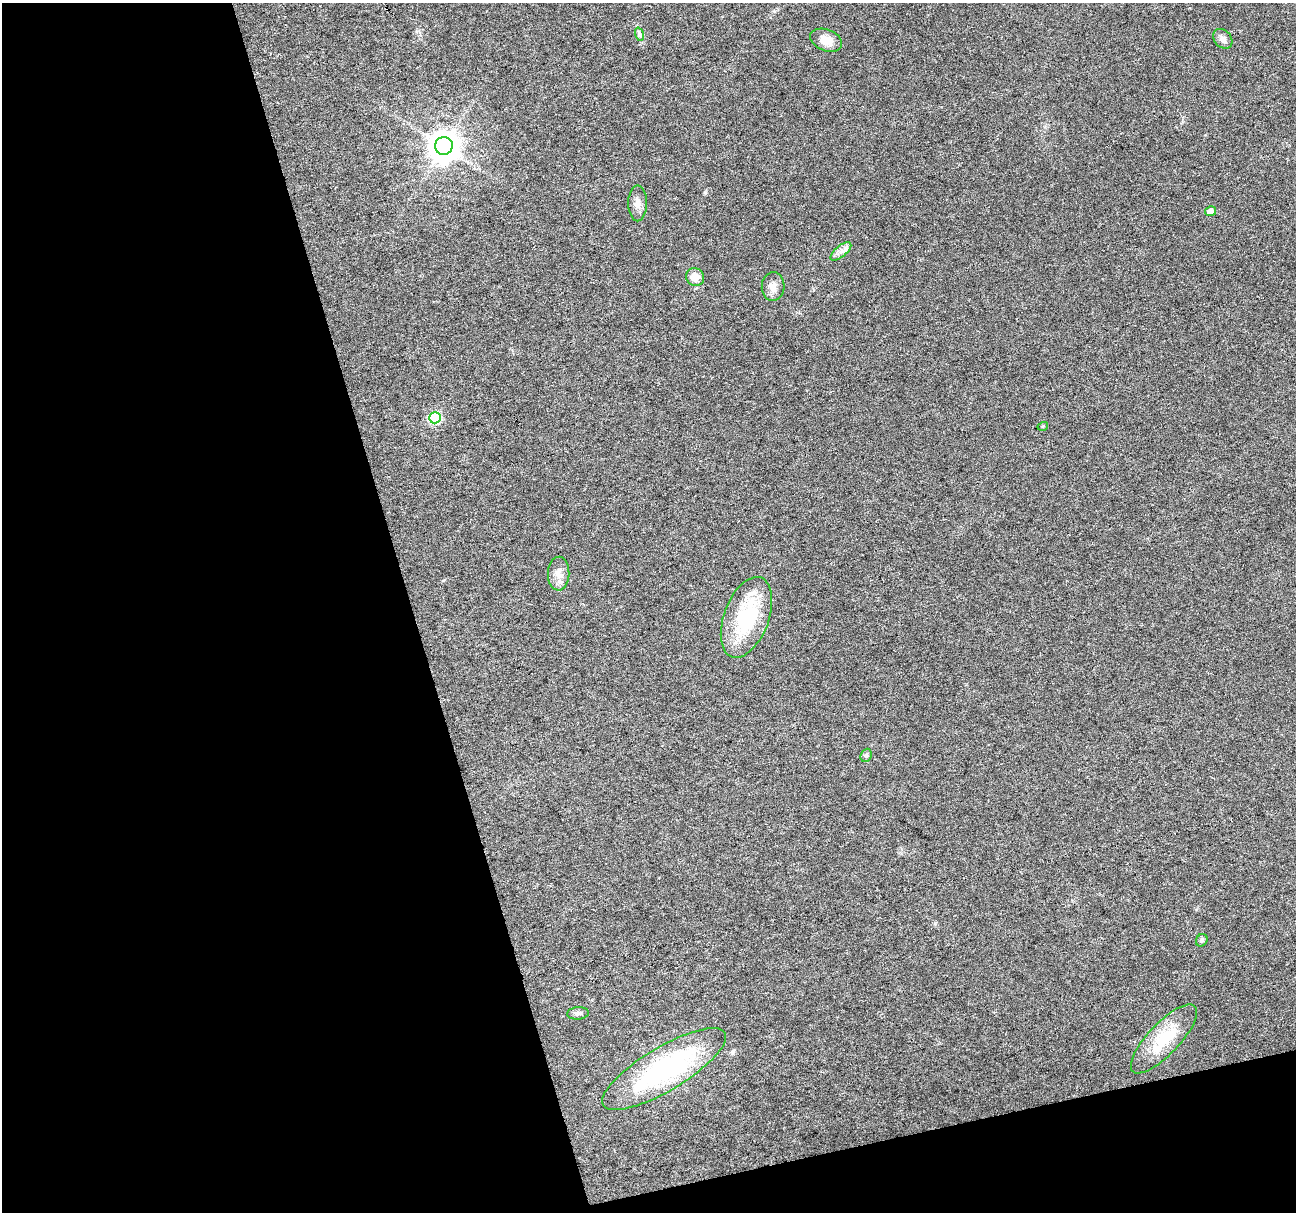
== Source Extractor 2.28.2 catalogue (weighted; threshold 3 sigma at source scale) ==
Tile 3 of 2 x 2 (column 1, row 2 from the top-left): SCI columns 2-1295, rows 49-1258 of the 2590 x 2501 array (HDU 1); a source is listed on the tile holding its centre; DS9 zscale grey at full resolution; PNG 1298 x 1214 px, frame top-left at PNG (2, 3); each listed source drawn as its Kron ellipse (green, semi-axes under 4 px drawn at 4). Shown black and unused: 36% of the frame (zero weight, under 3 of 6 exposures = <1% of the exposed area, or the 3 px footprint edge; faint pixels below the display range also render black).
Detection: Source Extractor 2.28.2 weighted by HDU 2 'WHT'; one run over the whole footprint, this tile lists its part. Background 0.0265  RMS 0.0048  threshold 0.0197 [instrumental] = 3 sigma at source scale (4.09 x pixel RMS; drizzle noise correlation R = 1.36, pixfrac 0.8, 0.0396/0.0396 arcsec/px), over >= 5 px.
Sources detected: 18; all 18 listed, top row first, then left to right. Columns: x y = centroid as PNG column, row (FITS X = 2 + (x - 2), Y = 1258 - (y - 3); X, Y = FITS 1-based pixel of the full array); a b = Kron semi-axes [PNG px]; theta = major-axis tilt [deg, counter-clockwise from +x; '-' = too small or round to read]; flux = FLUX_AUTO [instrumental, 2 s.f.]
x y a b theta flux
639 34 7 4 -72 0.93
1223 39 11 8 -50 2.1
826 40 17 10 -22 5.9
444 146 9 9 - 740
638 203 18 9 -90 3.3
1211 211 5 4 - 2.5
841 251 12 5 40 2.2
695 277 9 8 - 4.6
773 286 14 11 84 3.4
435 418 6 5 - 38
1043 426 5 3 - 0.4
559 574 17 10 88 4.1
746 617 42 22 70 35
866 755 7 5 67 0.89
1202 940 6 5 - 0.98
578 1013 11 6 4 1.5
1164 1039 45 15 47 20
664 1069 71 22 31 74
Unlisted compact peaks at least as high as the median listed source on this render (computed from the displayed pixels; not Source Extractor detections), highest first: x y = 705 192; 935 924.